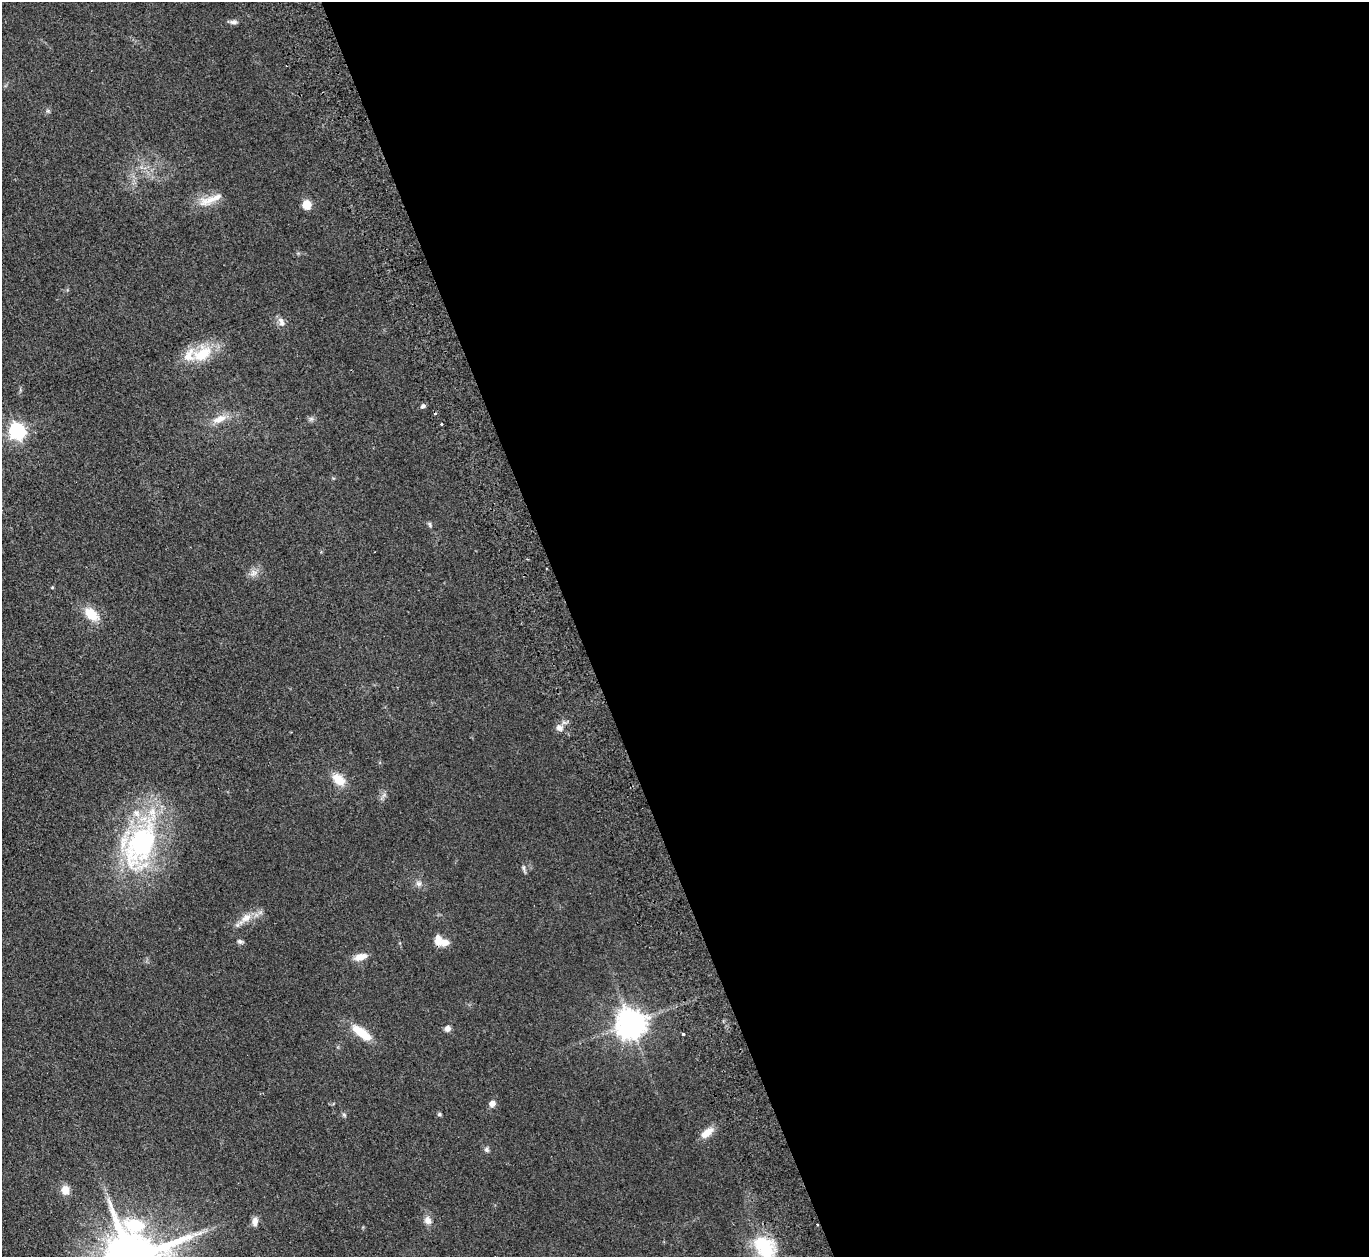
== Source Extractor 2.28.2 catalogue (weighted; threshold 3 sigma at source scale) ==
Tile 8 of 4 x 4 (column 4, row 2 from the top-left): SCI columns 4156-5522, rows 2815-4069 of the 5577 x 5501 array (HDU 1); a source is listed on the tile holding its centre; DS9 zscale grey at full resolution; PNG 1371 x 1259 px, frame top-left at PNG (2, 2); no overlay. Shown black and unused: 58% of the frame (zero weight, under 2 of 3 exposures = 3% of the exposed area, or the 3 px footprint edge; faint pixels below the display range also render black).
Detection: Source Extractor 2.28.2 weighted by HDU 2 'WHT'; one run over the whole footprint, this tile lists its part. Background 0.0847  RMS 0.0093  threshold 0.0421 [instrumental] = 3 sigma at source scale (4.5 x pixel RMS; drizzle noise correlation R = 1.50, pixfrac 1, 0.05/0.05 arcsec/px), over >= 5 px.
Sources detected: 41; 1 cosmic-ray / hot-pixel residue — not listed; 3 inside a brighter listed object's ellipse — not listed separately; the other 37 listed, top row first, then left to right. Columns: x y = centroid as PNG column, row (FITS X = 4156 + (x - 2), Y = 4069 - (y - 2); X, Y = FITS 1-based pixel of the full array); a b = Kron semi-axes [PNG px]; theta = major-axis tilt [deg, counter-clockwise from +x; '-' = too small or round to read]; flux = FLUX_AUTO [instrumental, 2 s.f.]
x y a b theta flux
233 22 10 5 -1 2.9
48 111 6 4 -18 1.3
210 200 39 10 20 15
307 205 8 7 - 14
281 322 13 7 -67 4.7
202 354 29 18 32 29
423 406 5 5 - 2.5
219 419 19 9 21 11
311 419 6 6 - 2.1
441 424 3 3 - 1.5
17 431 7 7 - 250
430 524 8 4 -70 1.6
253 573 12 7 26 5.1
52 587 5 3 - 0.75
91 614 15 9 -42 22
559 728 8 8 - 4.3
338 780 18 11 -43 14
140 845 72 39 67 150
523 868 10 4 -80 2
419 883 8 7 - 3.4
246 918 17 10 35 11
438 940 12 8 -79 8.6
240 941 8 6 -19 2.2
360 957 17 8 15 8.2
631 1023 9 9 - 1400
447 1028 7 6 - 4
361 1033 28 10 -36 22
683 1034 3 3 - 1.6
492 1104 8 7 - 4.8
439 1114 6 4 22 1.4
344 1115 7 4 -45 1.4
707 1133 18 9 39 10
487 1150 7 6 - 2.2
65 1190 11 10 - 7.8
428 1220 9 8 - 5.7
255 1221 10 7 85 5.3
764 1247 31 20 -58 50
Isophote crosses this tile's border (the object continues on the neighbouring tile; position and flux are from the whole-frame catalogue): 1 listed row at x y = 764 1247